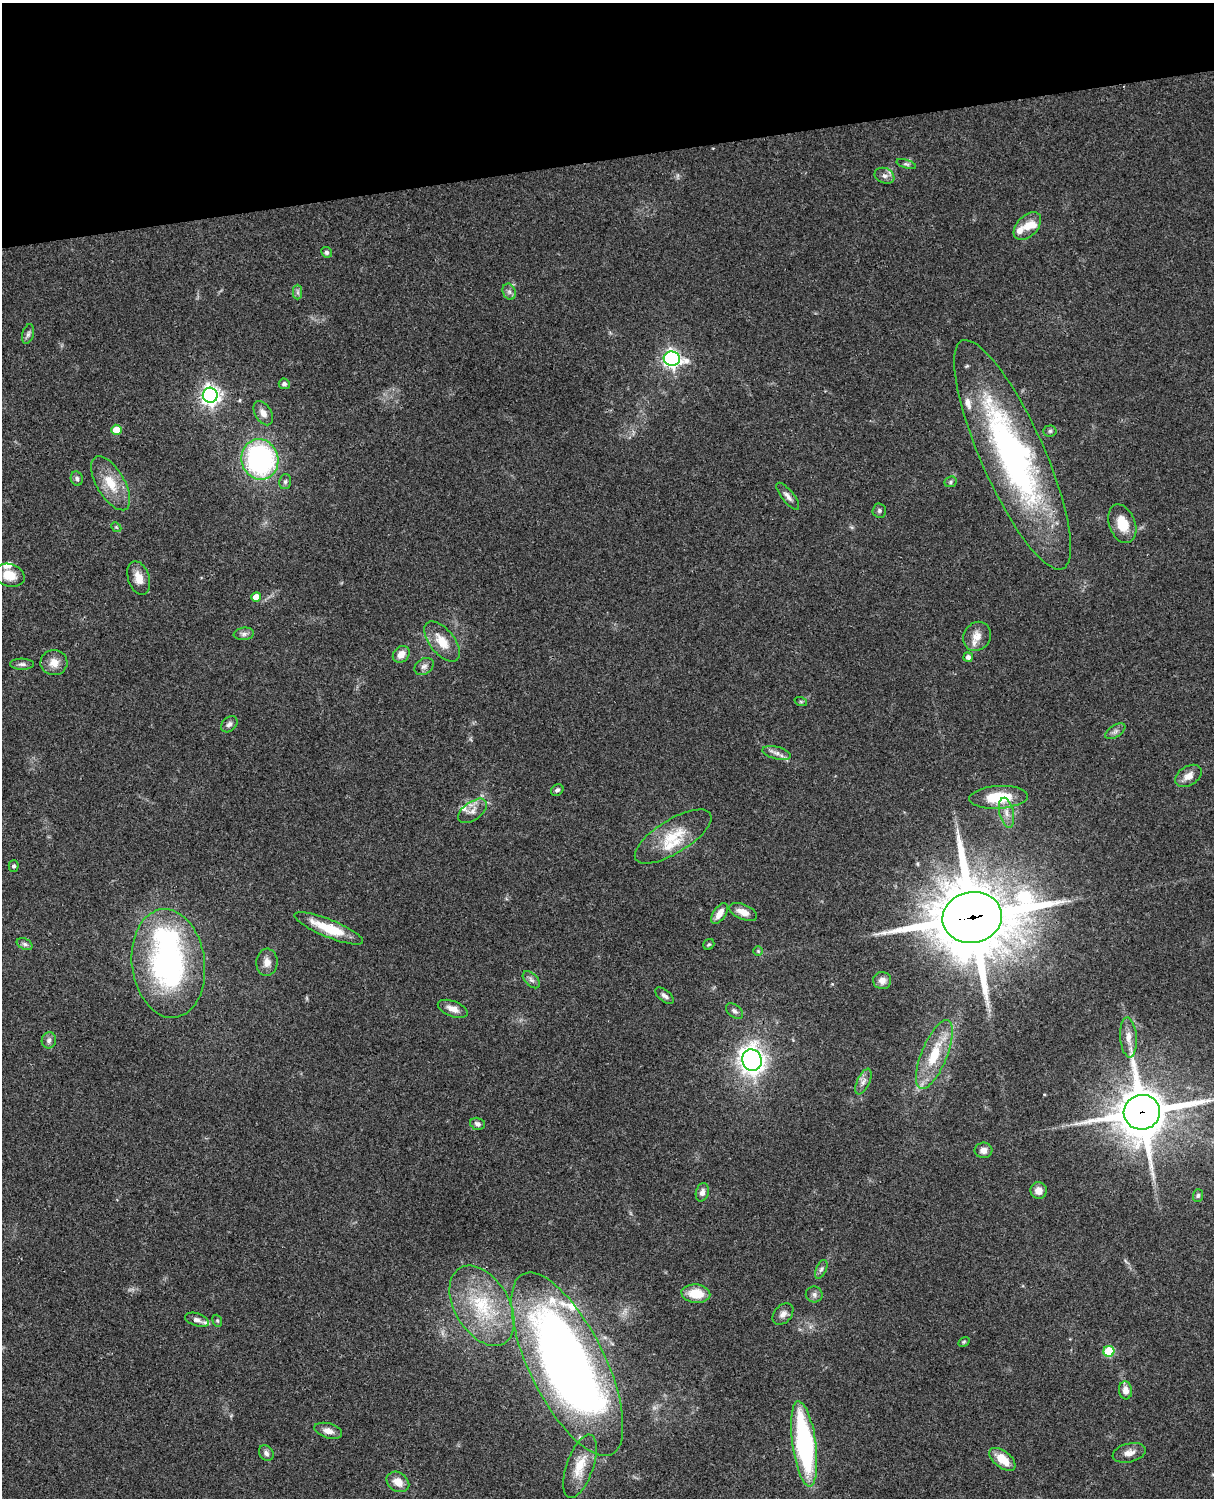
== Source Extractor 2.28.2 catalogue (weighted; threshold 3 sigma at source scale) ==
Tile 3 of 4 x 3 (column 3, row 1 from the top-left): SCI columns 2545-3756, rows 3268-4763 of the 5087 x 4927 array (HDU 1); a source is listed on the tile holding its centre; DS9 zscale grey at full resolution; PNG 1216 x 1500 px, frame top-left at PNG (2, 3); each listed source drawn as its Kron ellipse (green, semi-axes under 4 px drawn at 4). Shown black and unused: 10% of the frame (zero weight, under 3 of 4 exposures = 6% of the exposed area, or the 3 px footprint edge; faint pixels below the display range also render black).
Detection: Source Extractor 2.28.2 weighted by HDU 2 'WHT'; one run over the whole footprint, this tile lists its part. Background 0.0787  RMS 0.0058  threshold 0.0262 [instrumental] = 3 sigma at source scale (4.5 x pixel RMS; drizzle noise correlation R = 1.50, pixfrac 1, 0.05/0.05 arcsec/px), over >= 5 px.
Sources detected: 101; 2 inside a brighter object's white glare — neither listed nor drawn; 11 inside a brighter listed object's ellipse — not listed separately; the other 88 listed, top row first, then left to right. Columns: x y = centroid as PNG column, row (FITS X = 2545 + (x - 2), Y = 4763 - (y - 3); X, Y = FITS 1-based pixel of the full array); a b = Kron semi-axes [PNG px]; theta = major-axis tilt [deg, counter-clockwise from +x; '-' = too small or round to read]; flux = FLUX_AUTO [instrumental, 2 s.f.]
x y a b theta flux
906 164 10 4 -17 1.3
884 176 10 7 -22 2.6
1027 226 16 10 45 7.4
327 252 5 5 - 1.4
298 292 7 4 -90 1.2
509 292 8 6 -69 1.9
28 334 10 6 74 1.7
672 359 8 7 - 210
284 384 5 5 - 1.8
210 395 7 7 - 300
263 413 13 8 -59 3.9
116 430 5 5 - 11
1050 431 7 5 2 1.2
1012 455 125 31 -66 190
260 459 20 18 -75 110
77 479 7 6 - 1.5
285 482 7 5 75 1.4
951 482 6 5 - 1.1
111 483 30 14 -59 15
788 496 16 6 -51 2.7
879 510 7 7 - 1.4
1122 524 20 13 -69 12
116 527 6 4 -44 0.7
9 575 15 11 -16 9.8
139 578 17 10 -72 7
256 597 5 5 - 6.5
244 634 10 6 7 2.1
977 636 15 13 53 6.4
442 641 24 12 -51 11
401 654 9 7 44 5.1
968 657 4 4 - 2
54 663 13 12 - 6.2
22 664 12 5 0 1.9
424 666 10 7 32 2.4
801 702 6 4 -19 0.85
229 724 9 7 43 2.2
1115 731 11 6 32 2.1
776 753 14 6 -15 3.2
1188 776 15 9 32 5.1
557 790 6 5 - 1.4
999 797 29 11 3 23
473 811 16 9 36 4.5
1007 813 15 7 -76 4.6
673 836 44 16 32 21
14 866 5 5 - 1.1
743 912 15 7 -23 5.6
719 914 12 6 56 5.3
972 917 30 25 10 5900
329 928 37 9 -22 18
25 944 8 5 -27 1.5
709 944 6 5 - 0.9
758 951 5 5 - 0.84
267 962 13 10 84 4.4
168 963 54 36 -83 130
531 980 10 6 -45 2.1
882 981 9 8 - 3.9
664 996 11 5 -39 2
453 1009 16 7 -20 4.6
734 1011 10 6 -38 1.9
1128 1038 20 8 -85 5.9
49 1040 8 7 - 2.1
934 1055 37 13 68 22
752 1060 11 9 -71 380
863 1082 14 6 65 2.9
1142 1112 18 17 - 2800
477 1124 7 6 - 1.7
984 1150 9 7 5 3.3
1039 1191 8 8 - 5
702 1192 9 6 75 2.6
1198 1195 6 5 - 1.2
821 1269 10 5 65 1.6
696 1294 14 9 -5 13
814 1294 8 8 - 2.2
482 1306 44 27 -59 43
783 1314 12 8 47 3.2
197 1320 12 6 -18 2.6
217 1321 6 4 -69 0.89
964 1342 6 4 31 0.72
1109 1351 5 5 - 31
567 1364 100 37 -64 490
1125 1390 9 6 -83 4.4
328 1431 14 7 -16 4
804 1444 43 12 -82 99
266 1453 8 7 - 2
1129 1453 17 9 14 4.5
1002 1459 15 8 -38 11
580 1466 33 13 71 13
398 1482 12 9 -34 6.7
Overlapping masked pixels (flux is a lower limit): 3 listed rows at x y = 1012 455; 972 917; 1142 1112
Isophote crosses this tile's border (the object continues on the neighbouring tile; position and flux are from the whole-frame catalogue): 1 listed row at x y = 1142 1112